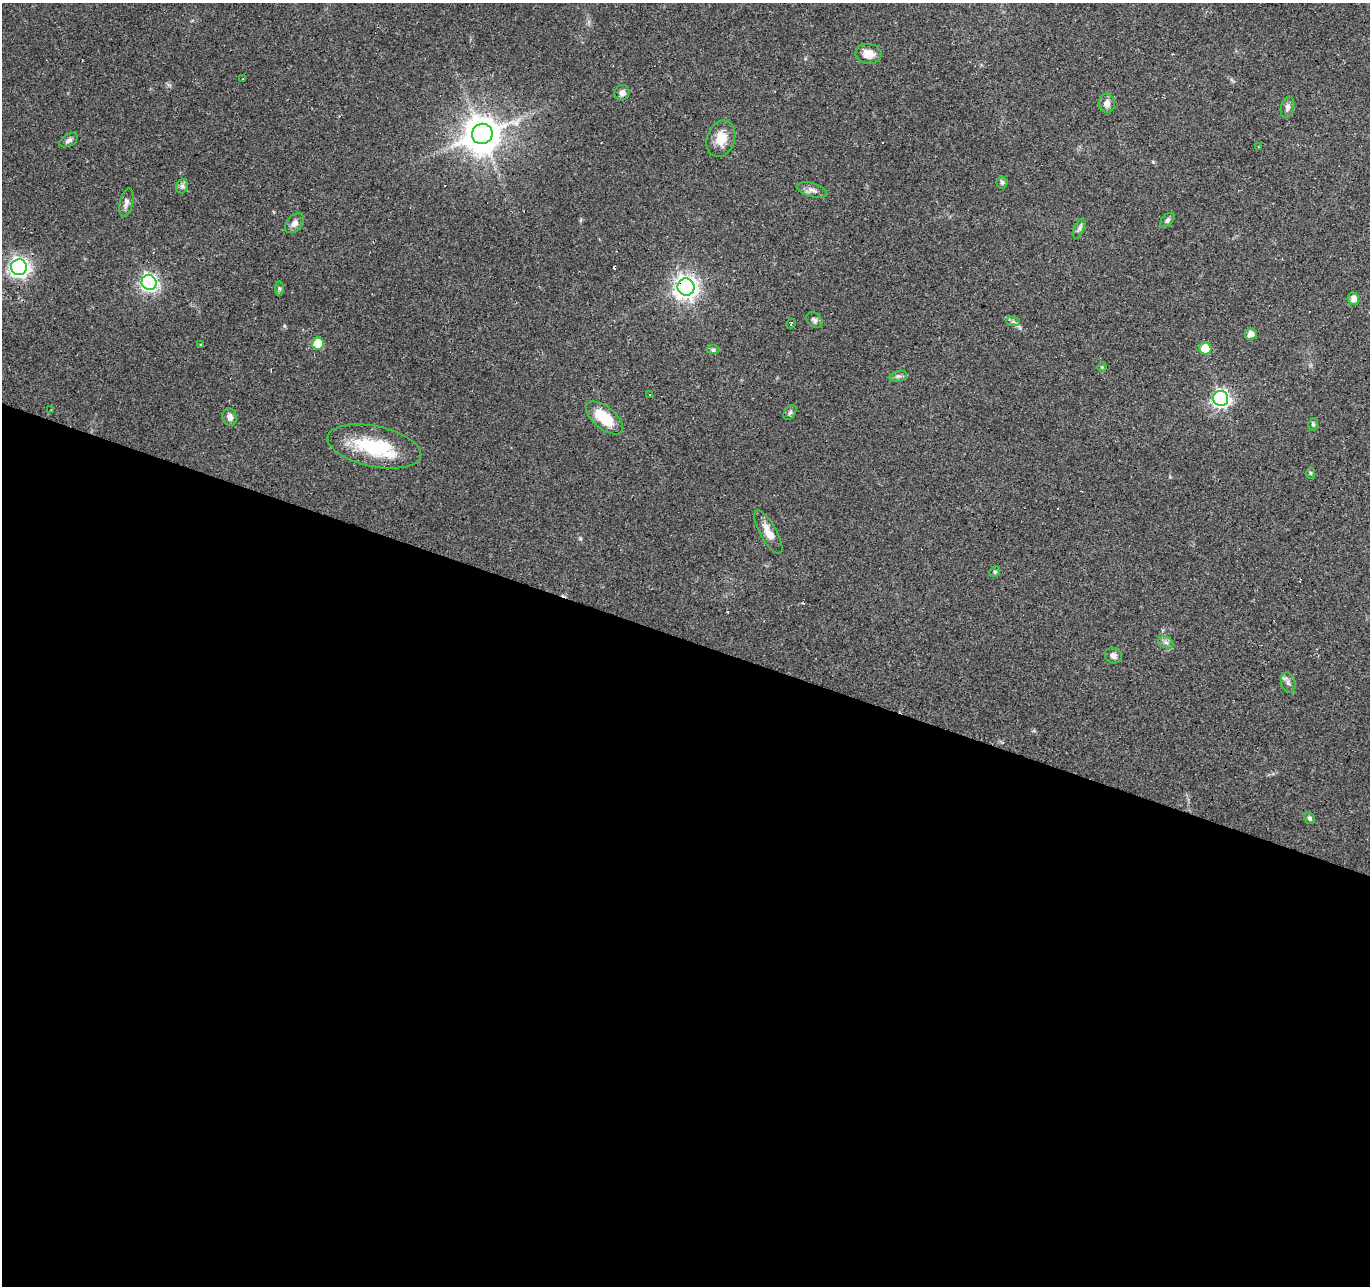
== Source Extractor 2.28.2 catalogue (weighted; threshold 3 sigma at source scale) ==
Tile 14 of 4 x 4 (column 2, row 4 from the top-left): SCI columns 1369-2736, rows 208-1491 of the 5474 x 5616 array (HDU 1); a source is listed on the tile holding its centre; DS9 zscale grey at full resolution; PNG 1372 x 1288 px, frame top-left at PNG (2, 3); each listed source drawn as its Kron ellipse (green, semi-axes under 4 px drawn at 4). Shown black and unused: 50% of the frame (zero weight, under 2 of 3 exposures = <1% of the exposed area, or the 3 px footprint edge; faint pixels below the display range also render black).
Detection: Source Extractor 2.28.2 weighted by HDU 2 'WHT'; one run over the whole footprint, this tile lists its part. Background 0.066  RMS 0.0056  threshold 0.025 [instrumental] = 3 sigma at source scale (4.5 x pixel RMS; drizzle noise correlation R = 1.50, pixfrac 1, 0.0396/0.0396 arcsec/px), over >= 5 px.
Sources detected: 54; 7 cosmic-ray / hot-pixel residue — neither listed nor drawn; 1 inside a brighter listed object's ellipse — not listed separately; the other 46 listed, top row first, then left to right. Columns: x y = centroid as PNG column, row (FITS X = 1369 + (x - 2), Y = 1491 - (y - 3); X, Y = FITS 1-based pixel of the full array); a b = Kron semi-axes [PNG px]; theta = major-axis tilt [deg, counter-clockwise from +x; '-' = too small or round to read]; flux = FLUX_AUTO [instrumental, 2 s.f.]
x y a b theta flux
869 54 13 10 -7 6.6
243 79 3 3 - 1.2
622 93 8 7 - 2.5
1107 103 9 8 - 3.6
1288 107 11 6 76 2.2
482 134 10 10 - 1300
721 139 18 14 70 8.9
69 140 10 5 30 1.9
1258 147 3 2 - 0.44
1002 182 6 5 - 1.2
182 186 7 6 - 1.7
812 190 15 6 -16 3.1
126 203 15 6 77 2.8
1167 220 9 5 46 1.3
294 223 11 7 46 3
1079 228 11 5 66 1.6
19 267 8 8 - 250
149 282 8 7 - 180
686 287 8 8 - 390
279 288 7 4 -90 0.95
1353 299 6 6 - 4
814 320 9 6 -42 1.5
1013 321 7 4 -1 1.1
791 324 5 2 - 0.7
1251 334 6 6 - 4
318 344 6 6 - 18
201 345 4 3 - 0.52
1205 348 6 6 - 11
713 350 7 4 0 1
1102 367 5 5 - 0.67
898 376 9 5 13 1.5
650 394 3 2 - 0.67
1221 399 7 7 - 170
51 409 3 2 - 0.33
790 412 8 5 54 1.2
230 417 9 7 -77 2.9
605 418 22 11 -39 18
1313 424 6 4 -88 1.1
374 446 47 20 -12 36
1310 473 6 4 -89 0.74
768 532 24 8 -61 6.7
995 572 6 4 46 0.88
1166 642 8 5 -30 1.8
1113 656 9 7 -27 2.1
1288 683 10 7 -74 2.2
1310 818 6 5 - 1.3
Overlapping masked pixels (flux is a lower limit): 1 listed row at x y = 686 287